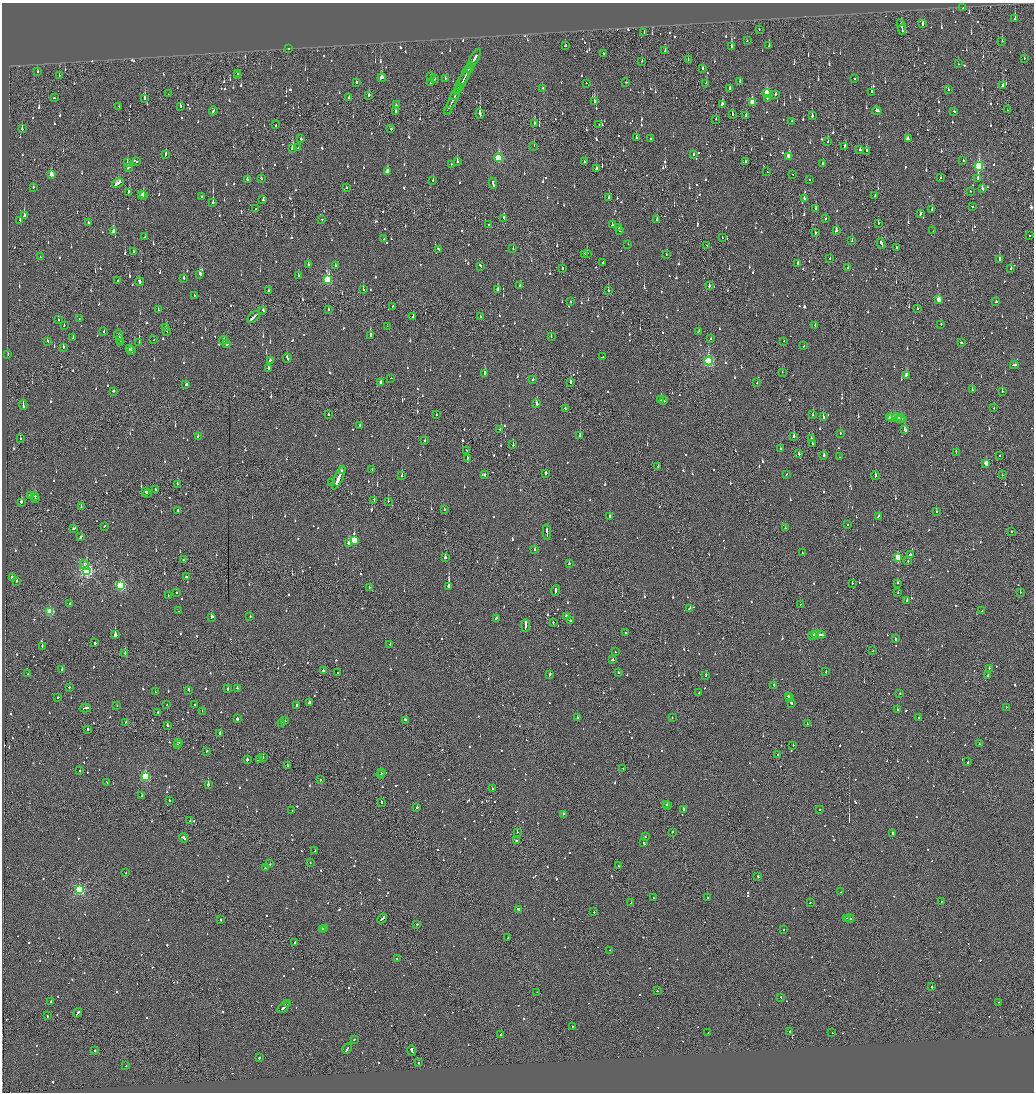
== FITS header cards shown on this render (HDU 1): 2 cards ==
NAXIS1  =                 2064
NAXIS2  =                 2180

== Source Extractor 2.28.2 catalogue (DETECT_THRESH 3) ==
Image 2064 x 2180 px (HDU 1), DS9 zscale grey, zoomed out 1/2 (1 PNG px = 2 x 2 image px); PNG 1036 x 1094 px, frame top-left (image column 1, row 2179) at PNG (2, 3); each listed source drawn as its Kron ellipse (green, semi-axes under 4 px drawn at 4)
Background -0.118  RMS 0.066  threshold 0.197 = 3 sigma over >= 5 px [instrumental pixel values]
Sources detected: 1591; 86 cannot appear on this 1/2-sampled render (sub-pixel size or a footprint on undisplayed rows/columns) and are neither listed nor drawn; of the other 1505, the 500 brightest by FLUX_AUTO listed and drawn (1005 fainter detections omitted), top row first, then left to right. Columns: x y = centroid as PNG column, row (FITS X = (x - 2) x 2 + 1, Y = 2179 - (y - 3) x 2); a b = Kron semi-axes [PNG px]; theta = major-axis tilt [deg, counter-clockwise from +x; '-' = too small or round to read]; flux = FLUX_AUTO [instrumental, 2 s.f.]
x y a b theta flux
963 8 2 2 - 180
1015 18 3 2 - 140
922 23 4 2 - 120
901 27 8 2 -78 350
759 29 2 2 - 64
902 30 5 1 - 160
644 33 2 2 - 66
747 41 2 2 - 67
1002 41 2 2 - 67
565 45 2 2 - 68
769 46 3 2 - 63
732 47 3 2 - 220
288 49 2 2 - 63
665 51 2 2 - 160
603 53 2 2 - 140
1024 58 2 2 - 68
474 59 11 2 61 440
688 60 2 1 - 76
642 61 2 2 - 63
959 64 2 1 - 73
470 67 5 1 - 300
703 68 2 2 - 76
38 72 2 2 - 170
238 74 2 2 - 170
466 74 11 2 64 710
59 75 2 1 - 72
237 76 2 1 - 180
430 77 2 2 - 130
382 78 4 3 - 170
445 78 2 2 - 82
855 78 2 2 - 280
434 79 2 2 - 160
740 81 2 2 - 85
356 82 2 2 - 230
626 82 2 2 - 62
431 83 4 2 - 100
461 83 13 1 62 550
586 83 2 2 - 68
706 83 2 2 - 85
1003 85 3 2 - 75
459 88 3 2 - 320
543 88 2 2 - 100
730 89 2 2 - 410
948 90 2 2 - 72
871 92 2 2 - 160
767 93 4 3 - 300
168 94 2 1 - 140
455 94 6 1 62 550
775 94 3 2 - 74
369 95 3 2 - 310
349 97 2 2 - 120
54 98 2 2 - 67
145 99 3 2 - 470
453 99 17 1 64 740
767 99 2 2 - 96
594 102 3 2 - 280
752 103 4 3 - 380
722 104 4 3 - 190
396 105 2 2 - 68
119 107 2 1 - 86
180 107 3 2 - 170
447 110 2 1 - 120
1008 110 2 1 - 65
213 111 4 2 - 180
396 111 4 2 - 130
877 111 4 2 - 190
954 111 3 2 - 90
480 114 5 2 - 2100
732 114 2 2 - 410
746 116 2 2 - 64
812 116 2 2 - 260
716 119 2 1 - 92
792 121 2 2 - 84
534 123 3 2 - 190
276 125 3 1 - 97
599 125 2 1 - 170
22 129 3 2 - 110
391 129 2 2 - 76
301 138 2 2 - 160
636 138 2 2 - 230
650 139 2 2 - 75
908 139 3 2 - 110
828 142 2 1 - 170
534 146 2 1 - 130
845 146 4 1 - 140
292 148 4 2 - 270
298 148 2 2 - 180
860 150 2 2 - 320
866 151 2 2 - 290
166 154 3 2 - 110
693 155 2 2 - 62
789 156 3 3 - 350
499 158 4 3 - 1100
963 160 2 2 - 86
457 161 2 2 - 140
584 161 2 1 - 72
127 162 3 2 - 71
136 162 2 1 - 120
745 162 2 1 - 65
451 164 2 2 - 61
822 164 2 2 - 120
979 166 4 3 - 1200
129 167 4 2 - 160
596 168 3 2 - 160
387 171 3 2 - 490
767 171 2 1 - 72
51 174 4 2 - 180
792 174 2 2 - 94
940 178 2 1 - 93
247 179 2 2 - 75
261 179 3 2 - 79
810 179 2 2 - 92
978 179 3 2 - 1700
433 180 3 2 - 67
118 183 6 2 30 280
493 183 5 2 - 230
33 187 2 2 - 63
346 187 2 2 - 160
982 189 3 2 - 250
970 191 2 2 - 99
128 192 4 2 - 260
142 195 2 2 - 130
875 195 2 1 - 300
143 196 2 2 - 130
202 196 2 2 - 62
609 197 2 2 - 170
804 198 3 2 - 80
263 200 2 2 - 72
213 202 3 2 - 250
973 207 3 2 - 90
255 209 2 2 - 77
816 209 3 2 - 130
932 209 2 2 - 390
920 214 3 2 - 77
24 216 3 2 - 200
504 218 3 1 - 180
826 218 2 2 - 97
322 219 2 1 - 68
657 219 2 2 - 250
20 220 2 2 - 150
88 223 2 2 - 210
878 223 2 2 - 65
489 224 2 2 - 82
612 225 2 2 - 120
619 228 2 2 - 73
620 231 2 2 - 130
836 231 2 2 - 340
933 231 2 2 - 69
113 232 3 2 - 380
815 233 2 2 - 110
1030 236 2 1 - 110
145 237 2 2 - 70
722 238 2 1 - 67
384 239 3 2 - 110
852 240 2 2 - 120
628 244 2 1 - 84
881 244 5 2 - 150
707 245 2 2 - 65
897 247 2 2 - 330
513 249 2 2 - 73
439 250 3 2 - 260
133 251 2 2 - 73
587 253 3 1 - 120
585 254 2 1 - 150
666 254 2 1 - 72
40 257 2 2 - 170
830 258 2 2 - 96
999 260 3 2 - 330
603 262 2 1 - 71
798 264 2 2 - 190
308 265 2 2 - 140
335 266 3 2 - 60
481 266 4 2 - 210
562 268 2 2 - 70
848 268 2 2 - 83
1011 268 2 2 - 210
200 274 3 2 - 170
298 276 2 2 - 140
184 278 3 2 - 130
327 280 3 3 - 750
118 281 2 2 - 110
139 282 4 2 - 280
520 286 2 2 - 100
709 286 2 2 - 1300
498 289 3 2 - 230
363 290 2 2 - 63
608 290 2 2 - 450
269 291 2 2 - 110
194 295 3 2 - 64
938 299 3 3 - 190
571 302 2 2 - 100
996 302 2 2 - 65
392 306 3 1 - 130
917 308 2 2 - 68
158 310 2 2 - 75
263 310 3 2 - 120
328 310 2 2 - 81
480 316 2 2 - 76
254 317 8 2 42 390
413 317 2 1 - 82
58 319 2 2 - 63
79 319 2 2 - 92
941 324 2 2 - 68
64 325 2 2 - 70
815 325 2 2 - 71
387 326 2 1 - 170
166 327 3 2 - 65
167 331 2 1 - 150
699 331 2 1 - 83
104 332 2 2 - 82
119 335 5 2 - 130
370 336 2 2 - 490
551 336 3 2 - 120
73 337 2 2 - 82
711 338 2 2 - 74
120 340 3 1 - 120
153 340 3 1 - 64
223 340 4 2 - 120
47 341 2 2 - 60
784 341 2 1 - 66
120 342 3 1 - 120
139 342 2 1 - 330
961 343 2 2 - 300
226 344 3 2 - 70
804 346 2 2 - 170
63 347 2 2 - 130
129 349 2 2 - 76
132 350 3 2 - 120
8 355 2 2 - 75
603 357 4 2 - 210
287 358 4 2 - 290
270 360 2 2 - 66
708 361 4 3 - 1700
1014 365 4 2 - 200
269 368 4 2 - 260
782 372 2 1 - 76
485 374 2 2 - 380
906 375 4 2 - 470
391 378 2 2 - 64
533 380 2 2 - 130
381 382 3 2 - 86
570 382 2 2 - 280
757 383 2 2 - 68
186 384 2 2 - 1800
972 389 2 2 - 110
113 391 3 2 - 110
1002 391 2 1 - 140
660 399 3 2 - 240
664 401 2 2 - 190
537 403 2 2 - 810
23 405 5 2 - 150
565 408 2 2 - 60
994 408 2 1 - 63
328 414 2 2 - 76
437 415 2 1 - 190
813 415 2 2 - 140
823 417 3 2 - 160
889 417 4 2 - 120
894 418 7 2 6 180
899 418 5 1 - 150
901 419 5 2 - 220
360 425 2 2 - 87
500 429 2 2 - 64
905 430 3 2 - 190
840 433 2 2 - 100
198 436 2 2 - 78
580 436 3 2 - 350
794 436 3 2 - 330
811 438 2 2 - 90
20 439 2 2 - 69
425 441 2 2 - 68
812 444 2 2 - 60
513 445 2 2 - 190
780 449 2 2 - 280
467 450 2 2 - 81
956 452 2 1 - 110
799 453 3 2 - 130
824 455 2 2 - 240
999 455 2 1 - 99
840 457 2 2 - 64
467 459 4 2 - 210
986 463 3 3 - 210
658 466 2 2 - 90
372 470 2 2 - 88
342 471 2 1 - 220
546 473 3 2 - 130
786 474 2 2 - 60
485 475 2 2 - 200
1002 475 2 1 - 88
402 476 2 2 - 320
875 476 4 2 - 210
339 478 13 2 66 2700
332 483 2 2 - 67
177 484 2 1 - 270
155 490 3 1 - 98
146 491 2 2 - 430
147 494 2 1 - 110
31 496 3 2 - 91
34 496 3 2 - 150
35 499 2 2 - 66
374 501 2 1 - 85
388 501 2 1 - 130
21 502 2 2 - 240
81 507 2 1 - 74
444 509 2 2 - 73
178 511 3 2 - 200
936 512 2 2 - 91
878 516 3 2 - 70
609 517 2 2 - 420
848 524 2 2 - 60
105 526 2 2 - 79
785 528 2 2 - 140
74 529 3 2 - 86
1011 531 2 2 - 75
547 532 8 2 -89 290
81 537 4 2 - 130
354 540 3 3 - 560
349 543 4 2 - 390
534 550 2 2 - 86
802 553 2 2 - 69
911 555 2 2 - 170
898 557 3 3 - 560
445 558 2 2 - 400
183 560 2 2 - 64
908 561 2 1 - 71
569 564 2 2 - 130
84 565 5 3 - 110
87 570 4 4 - 2900
186 577 2 2 - 190
12 578 3 2 - 190
17 581 2 2 - 250
897 583 2 2 - 150
852 584 2 1 - 170
121 585 3 3 - 1200
369 587 2 2 - 73
448 587 3 2 - 5100
555 590 5 2 - 320
1020 592 2 1 - 190
176 593 2 2 - 86
898 593 2 2 - 66
168 596 2 2 - 110
907 601 2 1 - 250
70 603 2 2 - 62
800 604 2 1 - 85
689 608 3 1 - 130
179 611 2 2 - 80
982 611 2 2 - 64
50 612 3 3 - 590
250 616 2 2 - 89
566 616 3 2 - 87
212 617 3 2 - 230
496 618 3 2 - 73
570 620 2 2 - 150
553 623 2 1 - 100
525 626 6 1 89 500
626 632 2 1 - 220
115 635 2 2 - 2800
812 635 3 2 - 230
815 635 2 1 - 160
818 635 7 2 -4 320
895 639 3 2 - 220
95 643 2 2 - 450
390 644 2 2 - 190
42 646 2 1 - 65
873 651 2 1 - 76
615 652 2 2 - 70
125 653 2 1 - 280
612 660 3 2 - 120
989 668 2 2 - 130
62 670 2 2 - 190
323 671 2 2 - 970
338 672 2 2 - 100
618 672 2 2 - 160
826 672 2 2 - 83
28 674 2 1 - 72
550 674 3 2 - 160
706 675 3 2 - 120
988 675 4 2 - 110
774 685 2 2 - 110
69 687 2 2 - 69
237 688 2 2 - 120
228 689 2 2 - 310
189 690 3 2 - 230
155 692 2 2 - 82
699 693 2 2 - 94
900 693 2 2 - 61
788 696 2 2 - 120
58 697 2 2 - 130
789 698 2 2 - 120
309 703 3 2 - 330
791 703 3 2 - 110
195 704 2 2 - 220
167 705 2 1 - 75
117 706 2 2 - 80
297 706 3 2 - 440
1006 707 2 2 - 100
85 708 5 2 - 210
897 710 2 2 - 170
202 711 2 1 - 99
158 712 2 2 - 69
577 717 2 2 - 480
672 717 2 2 - 90
918 718 2 2 - 74
237 719 2 2 - 1700
406 720 4 2 - 110
285 721 2 2 - 76
126 722 2 1 - 220
282 723 2 2 - 97
807 724 2 2 - 220
168 725 2 2 - 110
88 729 2 2 - 180
220 733 2 2 - 390
179 742 2 2 - 87
177 744 2 2 - 83
979 744 2 2 - 97
793 745 2 2 - 61
206 751 3 2 - 64
777 755 2 2 - 94
263 757 2 2 - 65
247 759 2 2 - 700
259 759 3 1 - 190
968 762 3 2 - 110
287 765 2 2 - 80
623 768 2 2 - 320
80 771 2 2 - 250
382 773 2 1 - 99
381 774 4 2 - 230
145 776 3 3 - 1200
321 780 2 2 - 94
107 782 3 2 - 80
208 784 2 2 - 1500
492 789 2 2 - 85
142 796 2 2 - 360
169 800 2 2 - 73
381 802 2 2 - 130
666 804 2 2 - 140
668 806 2 1 - 65
417 807 2 2 - 110
683 809 3 2 - 280
819 809 2 2 - 92
292 811 2 2 - 100
564 814 2 2 - 170
190 821 2 1 - 64
517 832 2 1 - 66
673 832 2 2 - 140
893 833 2 2 - 770
645 837 2 2 - 120
184 838 5 2 - 400
516 841 2 2 - 110
644 843 3 2 - 240
315 851 3 2 - 79
310 863 2 1 - 68
270 864 2 2 - 64
618 866 2 2 - 78
266 867 3 2 - 66
126 873 2 2 - 76
758 876 3 2 - 150
79 890 3 3 - 1700
841 892 2 1 - 120
653 897 2 2 - 110
707 897 2 2 - 150
941 901 2 2 - 68
631 903 2 1 - 64
810 903 2 2 - 83
518 909 3 2 - 250
594 912 2 2 - 210
382 918 5 2 - 260
847 918 3 1 - 130
850 918 5 2 - 140
221 920 2 2 - 92
417 924 2 2 - 70
325 928 3 2 - 240
322 929 3 2 - 200
784 929 2 2 - 72
508 938 2 2 - 130
295 942 2 2 - 230
610 950 2 2 - 82
397 959 2 2 - 170
932 987 2 2 - 210
657 991 2 2 - 140
537 992 2 1 - 80
781 997 2 1 - 140
51 1001 2 1 - 160
998 1002 2 1 - 65
288 1004 2 1 - 73
284 1007 7 2 41 440
78 1013 5 2 - 200
47 1016 2 2 - 89
572 1026 2 2 - 200
790 1031 2 2 - 290
708 1032 2 2 - 65
832 1033 2 2 - 120
501 1034 3 2 - 130
354 1040 2 2 - 83
347 1048 6 2 60 190
412 1050 5 2 - 900
94 1051 2 2 - 70
259 1058 2 2 - 160
419 1063 2 1 - 110
126 1066 2 2 - 80
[1005 fainter detections neither listed nor drawn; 86 sub-pixel or undisplayed-footprint detections neither listed nor drawn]